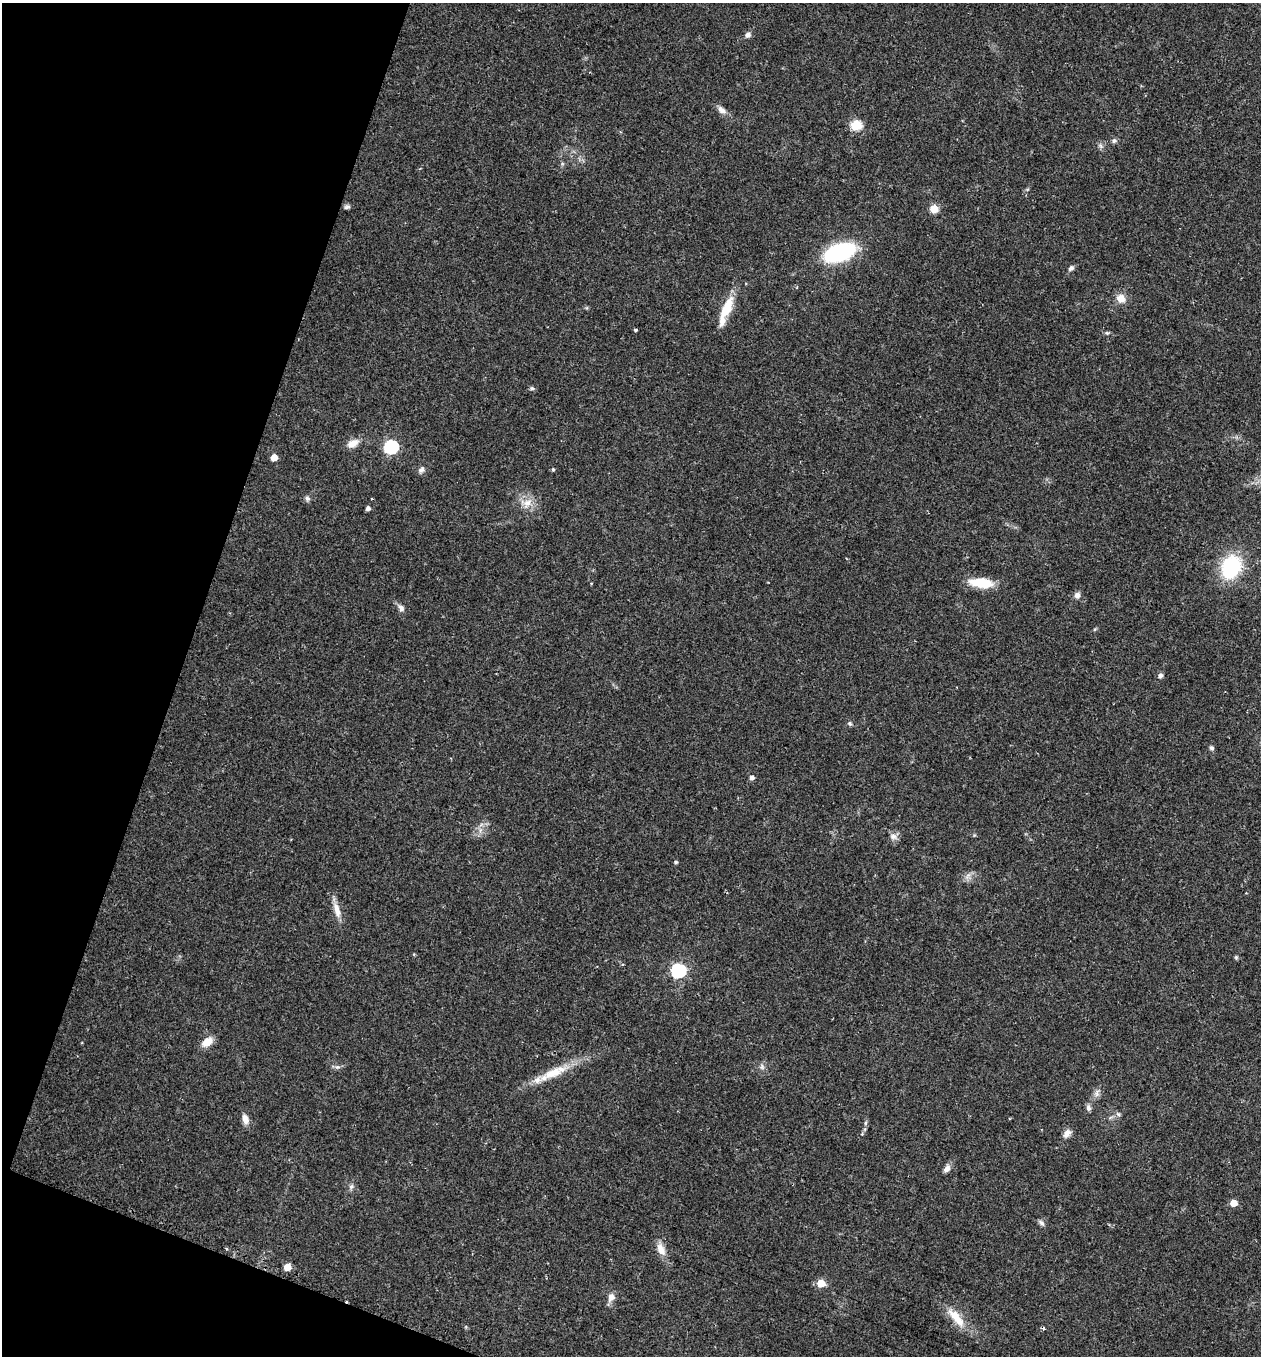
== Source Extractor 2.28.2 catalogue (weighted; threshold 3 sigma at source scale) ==
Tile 9 of 4 x 4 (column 1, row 3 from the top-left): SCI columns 166-1424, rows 1397-2750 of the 5479 x 5487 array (HDU 1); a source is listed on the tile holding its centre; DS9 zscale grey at full resolution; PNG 1263 x 1358 px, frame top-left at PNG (2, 3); no overlay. Shown black and unused: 17% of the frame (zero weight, under 2 of 3 exposures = <1% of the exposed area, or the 3 px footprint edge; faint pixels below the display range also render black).
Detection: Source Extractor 2.28.2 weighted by HDU 2 'WHT'; one run over the whole footprint, this tile lists its part. Background 0.0386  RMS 0.0053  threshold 0.0238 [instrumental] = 3 sigma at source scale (4.5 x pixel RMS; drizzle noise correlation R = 1.50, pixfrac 1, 0.05/0.05 arcsec/px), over >= 5 px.
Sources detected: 57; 1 cosmic-ray / hot-pixel residue — not listed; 1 inside a brighter listed object's ellipse — not listed separately; the other 55 listed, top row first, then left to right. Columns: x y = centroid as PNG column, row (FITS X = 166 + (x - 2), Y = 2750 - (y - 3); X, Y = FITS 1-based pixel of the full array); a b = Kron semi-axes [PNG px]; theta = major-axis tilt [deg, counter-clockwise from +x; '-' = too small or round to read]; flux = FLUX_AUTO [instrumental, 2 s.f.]
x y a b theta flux
748 35 8 7 - 1.9
722 110 13 7 -35 3
856 125 6 5 - 34
1114 141 7 6 - 1.3
1101 146 7 4 -71 1.2
347 207 9 5 12 1.2
934 209 5 5 - 14
839 252 21 11 20 78
1071 268 7 5 43 1.6
1121 299 10 9 - 5.3
727 307 30 12 66 13
635 330 3 3 - 0.99
1107 333 5 5 - 0.77
532 388 6 4 0 0.85
352 444 16 9 29 4.9
391 447 6 6 - 86
274 457 5 5 - 7.6
553 469 5 4 - 0.72
421 470 10 6 51 1.8
307 498 7 6 - 1.4
527 503 15 11 51 5.8
368 508 5 4 - 1.8
1231 567 26 20 62 35
981 583 23 9 -6 17
1077 595 8 7 - 2.1
401 608 9 7 -61 2.2
1160 675 6 5 - 1.4
850 723 6 6 - 1
1211 748 6 6 - 1
752 778 5 5 - 1.7
893 836 10 7 9 2.4
676 862 4 3 - 0.83
968 876 10 3 45 1.6
337 910 22 8 -75 5.5
1236 957 5 5 - 0.71
678 971 6 6 - 100
207 1042 16 10 35 5.5
337 1067 7 6 - 1.4
762 1067 8 5 83 1.5
553 1073 31 12 20 13
1097 1093 11 6 89 2
1088 1108 9 6 -77 1.7
1118 1114 7 4 -45 0.99
245 1119 13 8 -72 3.7
865 1123 6 3 70 0.8
1067 1133 13 8 54 2.9
947 1168 11 7 52 2.4
351 1186 7 6 - 1.4
1234 1203 5 5 - 8.5
1041 1223 9 5 -52 1.4
661 1249 16 9 -66 5.3
287 1267 5 5 - 9.4
821 1283 5 5 - 16
611 1297 11 8 68 3.6
956 1317 33 11 -50 11